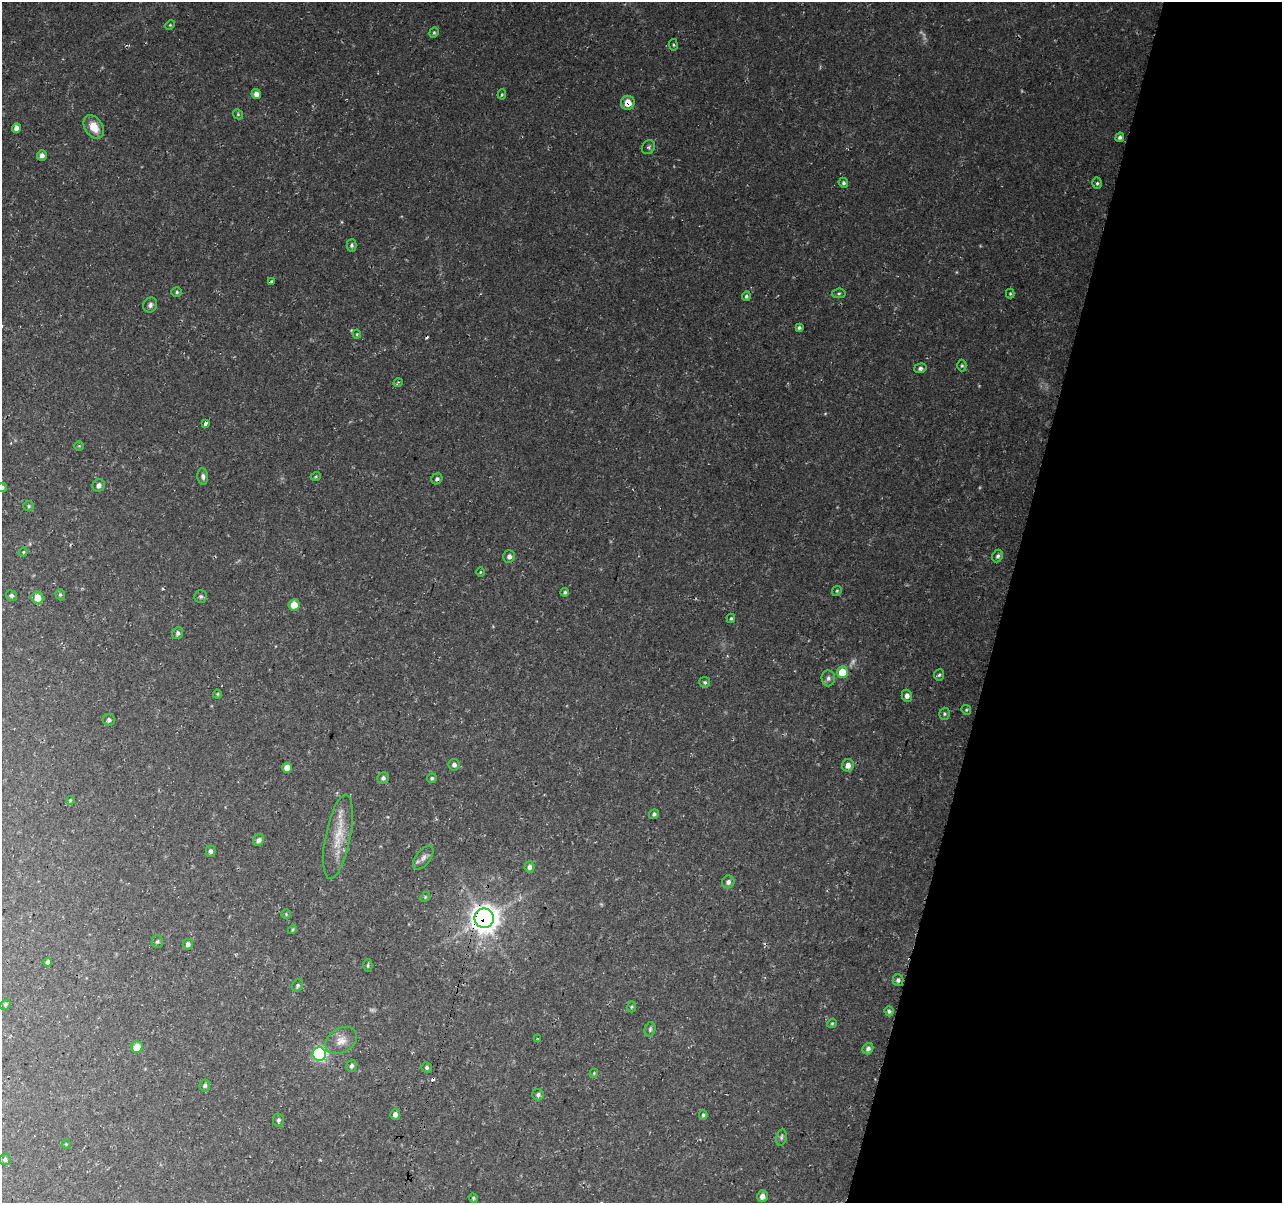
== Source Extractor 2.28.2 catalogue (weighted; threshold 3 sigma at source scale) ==
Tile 8 of 4 x 4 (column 4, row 2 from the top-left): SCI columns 3848-5127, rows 2658-3858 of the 5146 x 5375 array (HDU 1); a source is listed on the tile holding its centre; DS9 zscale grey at full resolution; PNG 1284 x 1205 px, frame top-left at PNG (2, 2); each listed source drawn as its Kron ellipse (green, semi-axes under 4 px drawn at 4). Shown black and unused: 22% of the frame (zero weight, under 3 of 4 exposures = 3% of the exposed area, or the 3 px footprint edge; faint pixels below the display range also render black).
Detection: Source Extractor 2.28.2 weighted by HDU 2 'WHT'; one run over the whole footprint, this tile lists its part. Background 0.037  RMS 0.0041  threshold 0.0183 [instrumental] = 3 sigma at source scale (4.5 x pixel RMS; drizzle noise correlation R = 1.50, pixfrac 1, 0.0396/0.0396 arcsec/px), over >= 5 px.
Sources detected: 110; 4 too faint to see at this stretch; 4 cosmic-ray / hot-pixel residue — neither listed nor drawn; the other 102 listed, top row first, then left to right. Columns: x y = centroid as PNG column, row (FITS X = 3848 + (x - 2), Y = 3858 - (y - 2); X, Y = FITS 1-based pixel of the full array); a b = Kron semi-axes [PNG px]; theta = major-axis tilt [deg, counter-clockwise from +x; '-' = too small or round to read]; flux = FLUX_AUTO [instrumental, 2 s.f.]
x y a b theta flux
170 25 5 4 - 0.43
434 33 5 4 - 0.6
673 45 6 3 -82 0.45
256 94 5 4 - 2.1
502 94 5 4 - 0.48
628 103 7 7 - 5.4
238 114 5 4 - 0.52
94 127 13 9 -56 5.5
16 128 5 4 - 2.2
1120 137 5 4 - 0.88
648 147 7 6 - 0.85
42 155 5 5 - 1.5
843 183 5 4 - 0.8
1097 183 6 5 - 0.67
352 245 6 5 - 0.82
271 281 4 3 - 0.55
177 292 5 4 - 0.67
839 293 7 4 6 0.72
1010 294 5 4 - 0.5
746 296 5 4 - 0.79
150 305 8 6 58 1.3
799 328 4 4 - 0.75
357 334 4 4 - 0.42
962 366 6 4 89 0.61
920 368 6 4 15 0.91
398 383 4 2 - 0.43
205 424 4 3 - 4.2
79 446 5 4 - 0.47
203 476 8 5 -85 1.2
316 476 5 3 - 0.41
437 479 6 5 - 0.9
99 485 6 6 - 1.6
2 487 5 4 - 0.83
29 506 5 4 - 0.57
23 552 4 4 - 0.4
509 556 6 6 - 1.5
998 556 6 5 - 0.96
480 572 4 3 - 0.33
837 591 5 4 - 0.54
565 592 4 3 - 0.74
11 595 6 5 - 0.92
60 595 6 4 -70 0.61
201 596 6 6 - 0.85
37 598 6 6 - 4.5
294 605 5 5 - 5.4
731 618 4 3 - 0.55
178 633 6 5 - 1.1
842 672 6 5 - 8.4
939 675 6 5 - 0.69
828 678 8 7 - 1.3
705 682 5 5 - 0.66
217 694 4 4 - 0.41
907 696 6 5 - 1.5
966 710 5 4 - 0.5
945 714 6 5 - 0.7
109 720 6 6 - 0.92
454 765 6 5 - 1.2
848 765 6 5 - 2.5
287 768 5 5 - 3.9
383 778 6 5 - 1.1
432 778 5 4 - 0.7
70 800 4 3 - 0.4
654 814 5 4 - 0.82
338 837 43 12 78 11
259 840 6 5 - 1.2
211 851 5 5 - 1
423 858 13 7 52 2
529 867 5 5 - 1.4
728 882 6 6 - 1.5
425 897 5 4 - 0.48
286 914 5 4 - 0.51
484 918 10 9 - 420
292 929 5 3 - 0.45
157 942 6 5 - 0.66
188 944 5 5 - 1.3
47 962 4 4 - 1.2
368 965 6 4 90 0.59
898 980 6 5 - 0.94
297 986 7 5 61 0.76
5 1004 6 4 45 0.61
632 1007 5 3 - 0.44
889 1011 5 4 - 0.77
832 1023 5 4 - 0.46
650 1029 7 5 75 0.8
537 1039 3 2 - 0.31
341 1041 17 12 32 4.3
137 1047 6 5 - 5.8
868 1049 6 5 - 1.2
319 1054 7 6 - 51
352 1066 6 5 - 1
427 1068 5 5 - 0.88
594 1073 4 3 - 0.37
205 1085 6 5 - 0.95
538 1095 6 5 - 1.1
395 1114 5 5 - 1.6
703 1115 5 4 - 0.62
278 1120 6 5 - 0.92
781 1137 8 5 79 0.87
66 1144 4 4 - 0.37
5 1159 6 5 - 1.1
762 1196 6 5 - 2.1
473 1198 5 4 - 0.51
Overlapping masked pixels (flux is a lower limit): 2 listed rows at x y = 628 103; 484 918
Isophote crosses this tile's border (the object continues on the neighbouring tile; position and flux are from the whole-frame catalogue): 1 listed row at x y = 2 487